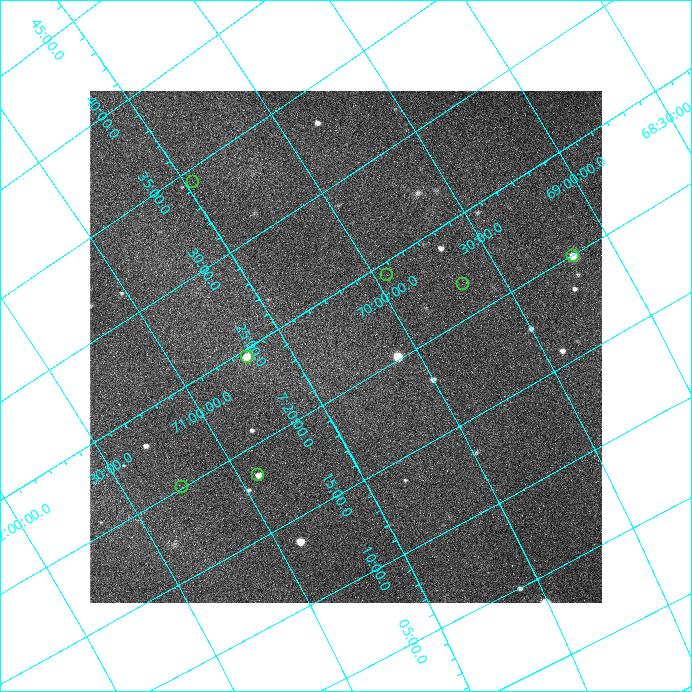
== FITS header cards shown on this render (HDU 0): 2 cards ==
NAXIS1  =                  512 /fastest changing axis
NAXIS2  =                  512 /next to fastest changing axis

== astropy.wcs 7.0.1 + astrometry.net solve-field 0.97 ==
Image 512 x 512 px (HDU 0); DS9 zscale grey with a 90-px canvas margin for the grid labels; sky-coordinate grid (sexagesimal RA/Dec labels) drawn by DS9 from the SOLVED WCS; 7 Tycho-2 reference stars matched to detected sources circled (green)
Header WCS: none
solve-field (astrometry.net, Tycho-2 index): SOLVED blind (the file carries no WCS)
Solved WCS: RA---TAN-SIP/DEC--TAN-SIP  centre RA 07:22:09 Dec +70:16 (110.54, +70.27 deg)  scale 16.8 arcsec/px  FOV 143.1' x 143.7'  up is +120 deg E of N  parity flipped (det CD > 0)
(file carries no celestial WCS; the grid is the blind solution)
Tycho-2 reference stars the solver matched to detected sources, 7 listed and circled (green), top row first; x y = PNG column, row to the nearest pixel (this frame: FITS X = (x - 90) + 1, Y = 512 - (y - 91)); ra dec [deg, ICRS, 3 dp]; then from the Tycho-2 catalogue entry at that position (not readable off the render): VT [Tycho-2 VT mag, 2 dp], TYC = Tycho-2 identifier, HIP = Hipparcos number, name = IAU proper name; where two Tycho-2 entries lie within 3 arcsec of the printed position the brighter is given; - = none
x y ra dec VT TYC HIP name
193 182 113.588 +70.466 9.24 4364-923-1 - -
573 256 109.972 +69.178 9.76 4360-838-1 - -
387 275 111.085 +69.947 8.77 4364-1077-1 35925 -
463 284 110.434 +69.671 8.60 4364-97-1 35681 -
247 357 111.139 +70.686 8.10 4364-410-1 35942 -
258 475 109.587 +70.919 8.78 4364-804-1 35368 -
182 487 110.008 +71.255 8.49 4368-1182-1 - -